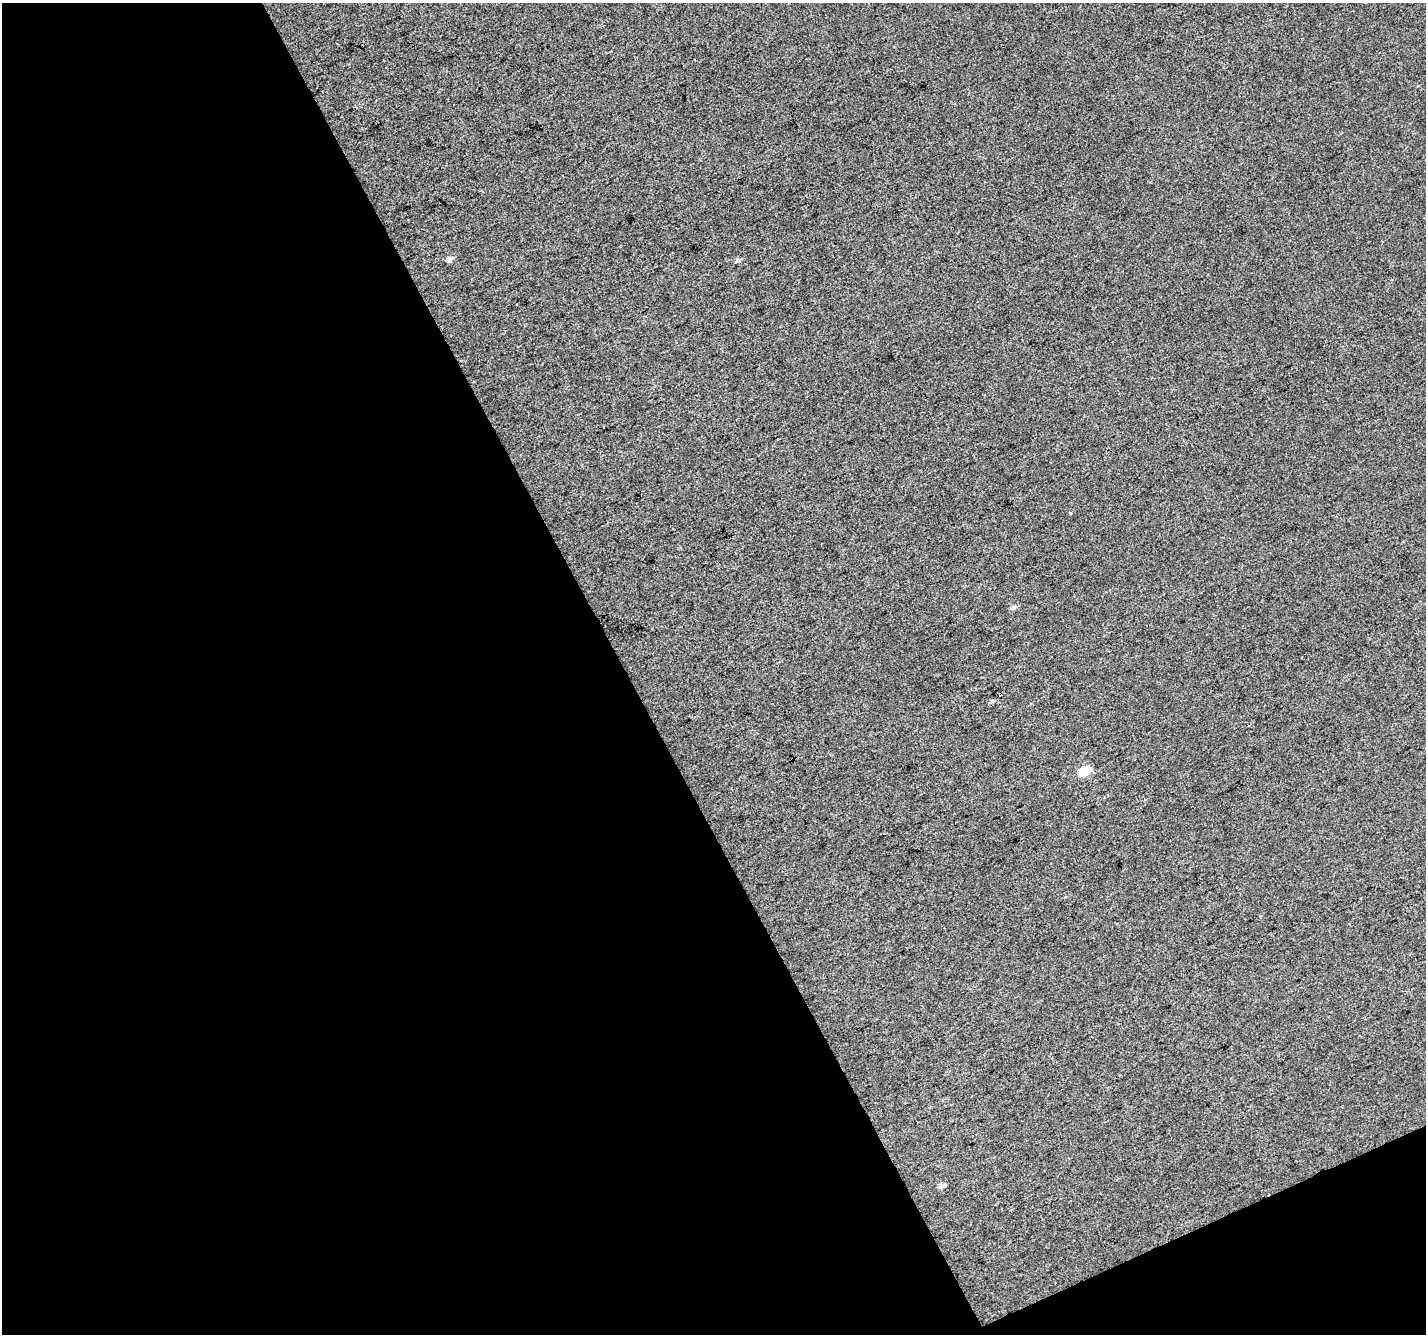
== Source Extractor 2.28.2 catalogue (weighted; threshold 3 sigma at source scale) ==
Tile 3 of 2 x 2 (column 1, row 2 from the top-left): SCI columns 2-1425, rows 74-1405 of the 2849 x 2792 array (HDU 1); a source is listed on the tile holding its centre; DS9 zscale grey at full resolution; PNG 1428 x 1336 px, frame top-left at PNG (2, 3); no overlay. Shown black and unused: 46% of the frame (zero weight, under 3 of 4 exposures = <1% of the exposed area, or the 3 px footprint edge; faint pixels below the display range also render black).
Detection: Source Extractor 2.28.2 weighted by HDU 2 'WHT'; one run over the whole footprint, this tile lists its part. Background 0.0154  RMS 0.011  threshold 0.0502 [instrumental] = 3 sigma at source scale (4.5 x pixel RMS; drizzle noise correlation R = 1.50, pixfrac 1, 0.0396/0.0396 arcsec/px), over >= 5 px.
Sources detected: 7; all 7 listed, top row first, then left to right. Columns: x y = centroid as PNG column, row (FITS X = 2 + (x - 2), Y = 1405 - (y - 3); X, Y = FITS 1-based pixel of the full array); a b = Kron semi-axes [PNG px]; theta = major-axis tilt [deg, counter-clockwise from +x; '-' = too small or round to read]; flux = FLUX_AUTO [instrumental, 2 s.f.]
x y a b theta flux
449 259 8 6 28 4.3
737 261 6 5 - 2.6
1070 513 3 3 - 1.1
1014 607 7 5 25 3.5
1000 694 4 3 - 8.3
1084 771 7 6 - 45
942 1186 7 5 27 4.3
Overlapping masked pixels (flux is a lower limit): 1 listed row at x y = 1000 694